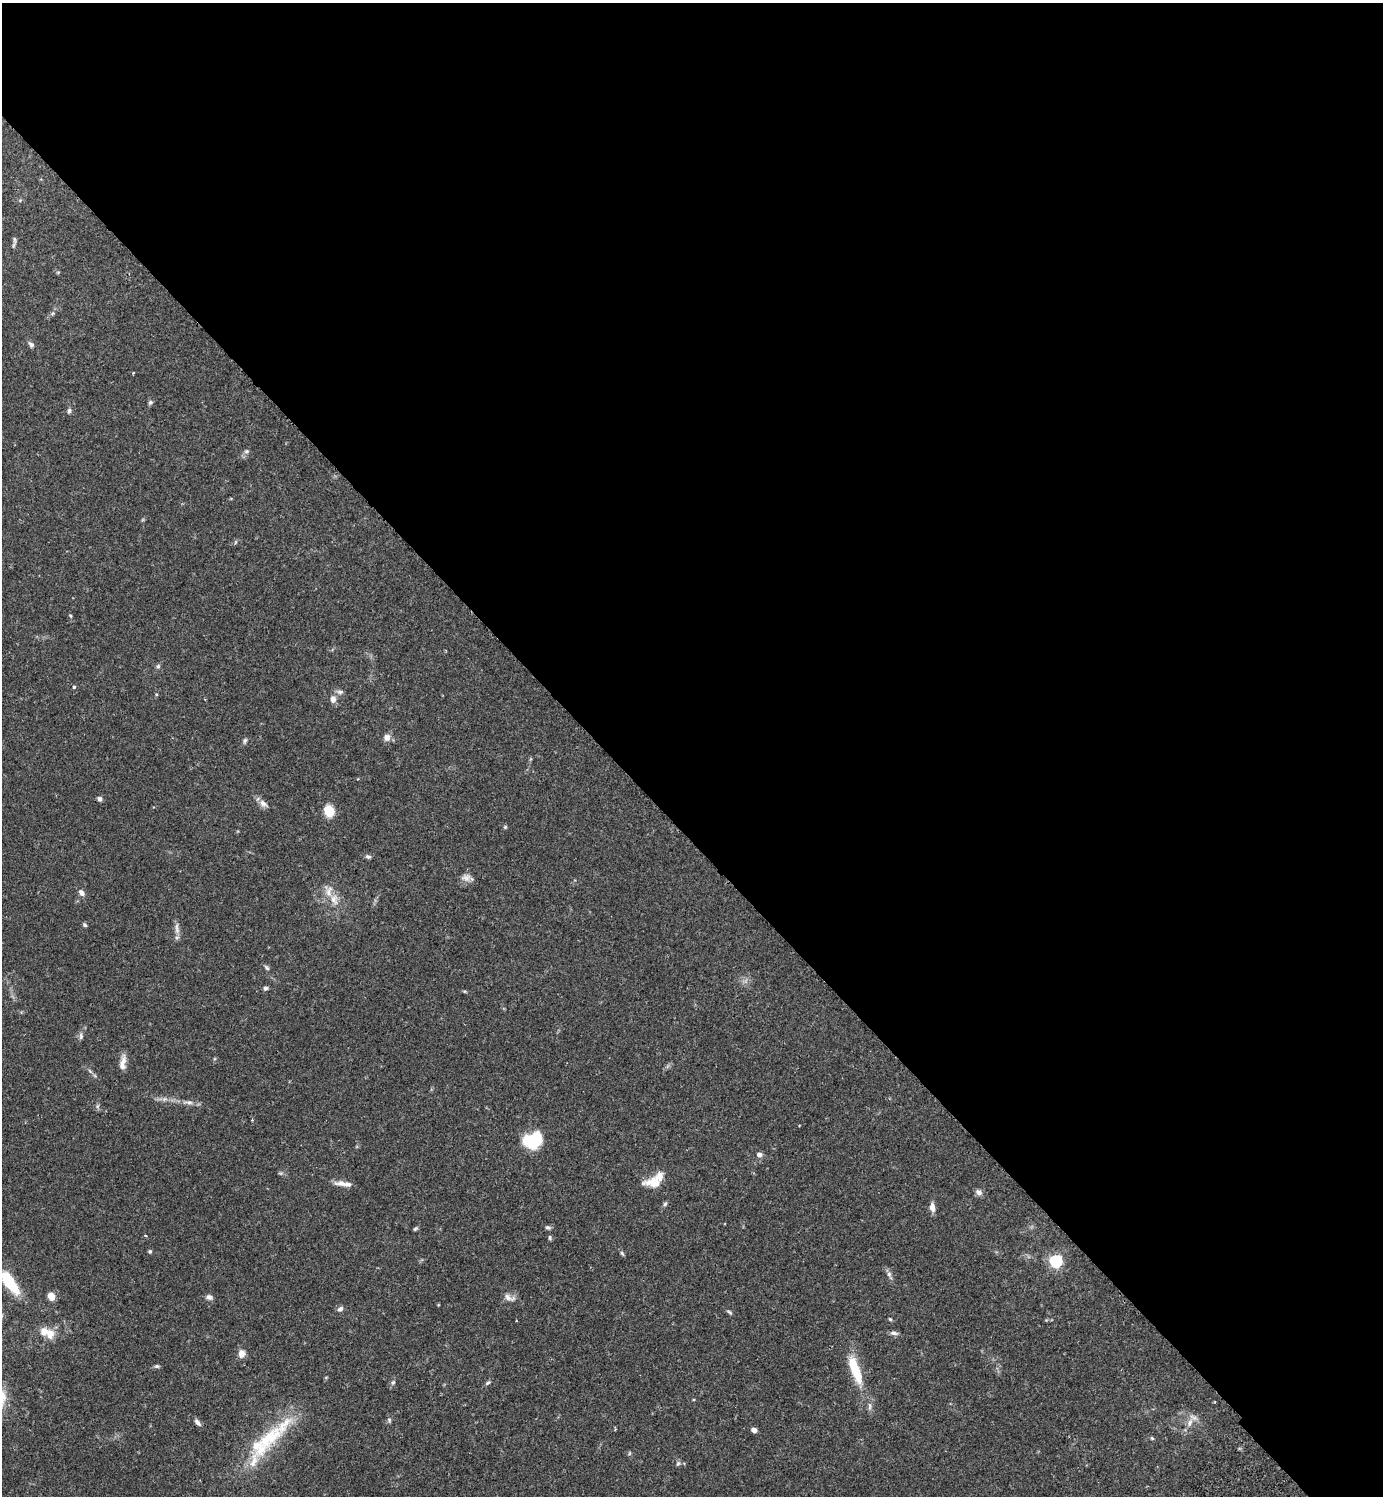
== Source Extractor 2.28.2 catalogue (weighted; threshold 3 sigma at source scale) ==
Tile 3 of 4 x 4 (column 3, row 1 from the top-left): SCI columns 3106-4486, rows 4529-6022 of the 6070 x 6069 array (HDU 1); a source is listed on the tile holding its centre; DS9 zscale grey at full resolution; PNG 1385 x 1498 px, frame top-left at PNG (2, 3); no overlay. Shown black and unused: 56% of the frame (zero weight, under 2 of 3 exposures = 3% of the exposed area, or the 3 px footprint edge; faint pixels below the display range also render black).
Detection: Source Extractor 2.28.2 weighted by HDU 2 'WHT'; one run over the whole footprint, this tile lists its part. Background 0.091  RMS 0.0057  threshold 0.0255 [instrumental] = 3 sigma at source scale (4.5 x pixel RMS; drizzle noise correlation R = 1.50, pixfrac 1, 0.05/0.05 arcsec/px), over >= 5 px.
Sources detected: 77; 3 too faint to see at this stretch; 1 inside a brighter object's white glare — not listed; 5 inside a brighter listed object's ellipse — not listed separately; the other 68 listed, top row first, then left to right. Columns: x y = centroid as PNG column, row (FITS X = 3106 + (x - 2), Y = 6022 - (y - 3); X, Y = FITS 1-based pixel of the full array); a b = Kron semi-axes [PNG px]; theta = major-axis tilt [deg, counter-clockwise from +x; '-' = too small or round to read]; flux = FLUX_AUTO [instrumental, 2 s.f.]
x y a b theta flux
15 240 13 5 -88 1.5
53 313 6 4 45 0.89
31 345 9 6 -53 1.7
133 373 4 3 - 0.44
150 402 6 6 - 1.1
69 411 7 5 74 1.3
246 451 7 6 - 1.3
70 616 5 3 - 0.55
158 666 6 5 - 1.1
74 687 4 4 - 0.69
340 692 10 5 -6 1.7
156 694 4 3 - 0.49
333 699 10 8 -87 3.2
387 737 8 8 - 3.4
245 740 7 5 72 1.1
99 799 6 5 - 1.5
263 803 14 7 -36 3.1
329 811 11 9 -72 11
505 827 5 5 - 0.78
368 857 8 5 -14 1.3
466 877 13 10 1 3.5
328 891 18 12 -82 6.4
81 893 8 6 -54 2.6
85 925 6 5 - 0.92
177 928 19 5 -85 3
267 968 8 5 -45 1.2
265 988 6 5 - 1.2
81 1036 9 5 90 1.5
122 1065 20 8 85 4.2
90 1071 7 4 -45 1
164 1099 8 5 12 1.8
188 1102 16 6 -5 3.1
531 1141 17 14 -7 25
759 1155 5 5 - 2.8
654 1182 22 11 0 10
342 1183 20 6 -7 4.4
979 1192 10 7 -35 2
665 1204 6 5 - 1.1
932 1207 10 6 -84 3.6
548 1227 8 5 -15 1.2
415 1229 7 4 40 0.84
550 1237 6 4 -88 0.91
150 1251 5 4 - 0.83
622 1253 7 5 -54 0.91
1056 1261 6 5 - 92
889 1275 14 6 -70 2
9 1282 28 10 -55 25
51 1296 7 5 -69 7.2
209 1297 8 6 -8 2.2
509 1298 17 8 -17 3.4
340 1309 7 6 - 2.1
729 1312 8 4 -34 0.96
890 1319 5 4 - 0.65
50 1333 14 11 80 6.1
894 1333 11 5 -11 1.8
242 1354 10 8 72 3.5
157 1366 7 5 -1 0.97
855 1370 31 9 -70 20
393 1382 7 5 62 1.2
488 1383 8 5 37 1.1
870 1406 9 5 85 1.7
389 1420 7 5 -77 1.1
197 1422 8 5 -50 2.1
1190 1422 13 7 65 3.8
754 1430 5 4 - 2.8
269 1438 51 23 39 36
1152 1438 5 4 - 0.67
678 1463 8 5 62 1.1
Isophote crosses this tile's border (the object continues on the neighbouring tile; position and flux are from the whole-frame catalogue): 1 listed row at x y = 9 1282